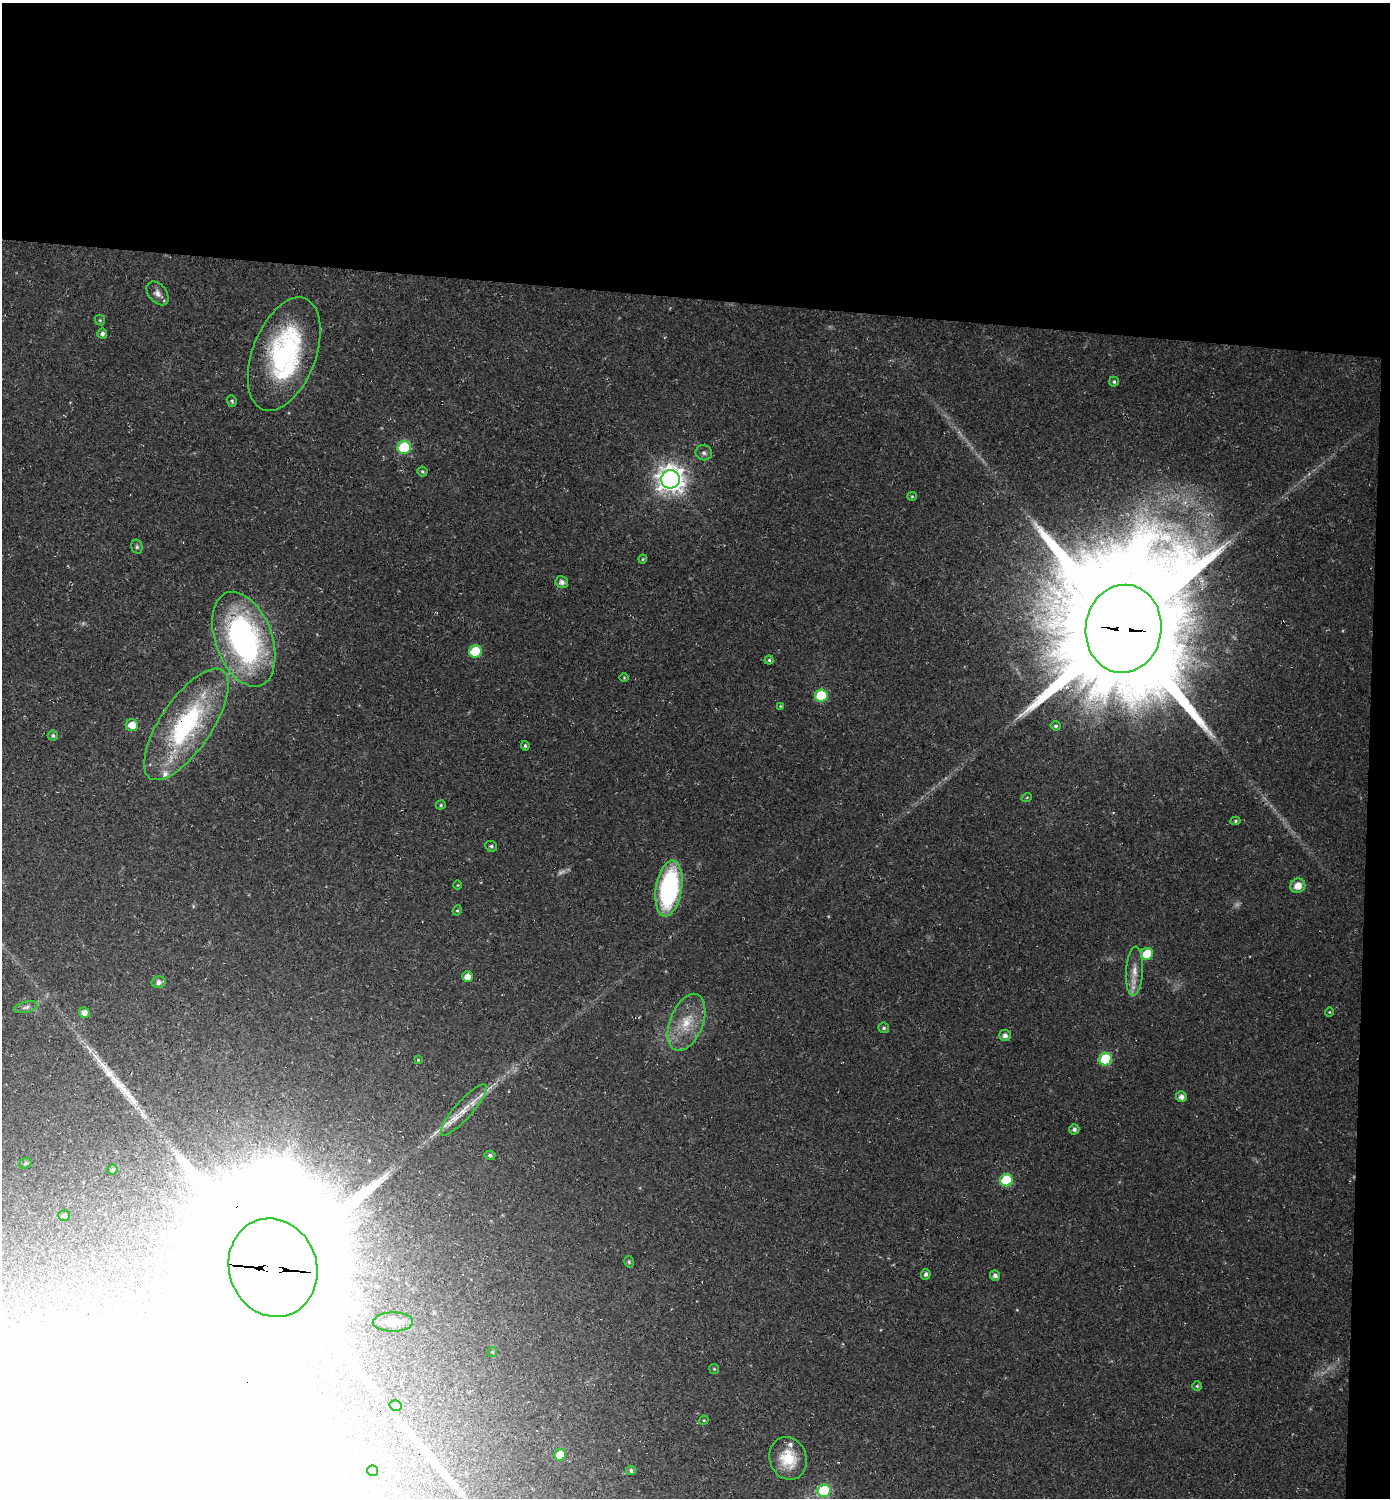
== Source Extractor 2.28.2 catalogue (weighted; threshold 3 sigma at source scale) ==
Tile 3 of 3 x 3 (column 3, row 1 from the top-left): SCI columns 3119-4506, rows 2998-4493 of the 4851 x 4504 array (HDU 1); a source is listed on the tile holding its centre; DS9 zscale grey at full resolution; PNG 1392 x 1500 px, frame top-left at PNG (2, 3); each listed source drawn as its Kron ellipse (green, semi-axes under 4 px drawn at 4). Shown black and unused: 21% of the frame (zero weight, under 3 of 4 exposures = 5% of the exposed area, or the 3 px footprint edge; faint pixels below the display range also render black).
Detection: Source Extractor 2.28.2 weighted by HDU 2 'WHT'; one run over the whole footprint, this tile lists its part. Background 0.0178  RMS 0.0032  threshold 0.0146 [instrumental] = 3 sigma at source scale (4.5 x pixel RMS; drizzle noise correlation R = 1.50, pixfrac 1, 0.0396/0.0396 arcsec/px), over >= 5 px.
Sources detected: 90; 2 too faint to see at this stretch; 12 inside a brighter object's white glare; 4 long thin detections or spike segments (spike, bleed or trail) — neither listed nor drawn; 3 inside a brighter listed object's ellipse — not listed separately; the other 69 listed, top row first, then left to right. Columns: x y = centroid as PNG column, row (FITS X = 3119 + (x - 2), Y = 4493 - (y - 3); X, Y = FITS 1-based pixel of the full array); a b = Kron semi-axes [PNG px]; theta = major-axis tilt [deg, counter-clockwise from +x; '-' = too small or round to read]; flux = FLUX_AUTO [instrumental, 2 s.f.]
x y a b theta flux
158 293 13 9 -50 2
100 320 5 4 - 0.41
102 334 5 5 - 1.1
284 354 59 31 69 54
1114 382 5 5 - 0.63
232 401 6 5 - 0.6
404 447 6 6 - 25
704 453 8 7 - 1.1
422 471 5 5 - 0.52
670 479 9 9 - 390
912 496 5 4 - 0.41
137 547 7 5 -77 0.67
643 559 4 4 - 0.36
562 582 6 6 - 1.4
1123 629 44 38 82 14000
244 639 49 28 -70 92
475 651 6 6 - 15
769 660 4 4 - 0.52
624 678 5 3 - 0.29
821 695 6 6 - 17
780 706 4 3 - 0.27
186 724 65 25 56 52
132 725 6 6 - 5.2
1056 726 5 4 - 0.67
53 736 5 5 - 0.7
525 746 5 4 - 0.57
1027 797 5 3 - 0.31
441 805 5 4 - 0.46
1235 821 5 4 - 0.48
491 846 6 5 - 0.8
458 885 4 3 - 0.28
1298 886 8 7 - 3.7
669 888 28 13 81 52
457 910 5 4 - 0.43
1147 954 6 6 - 11
1134 971 25 8 87 4.2
467 976 5 5 - 2.8
159 982 7 5 13 1.4
26 1007 12 5 13 1.2
84 1012 5 5 - 2.1
1329 1012 4 4 - 0.34
686 1022 30 16 69 10
884 1028 5 5 - 0.65
1005 1035 6 6 - 1.3
1106 1059 6 6 - 23
418 1060 4 4 - 0.3
1181 1097 5 5 - 1.7
464 1110 33 8 49 6.5
1074 1129 5 5 - 0.91
490 1155 5 4 - 0.87
26 1163 6 5 - 0.71
113 1170 5 4 - 0.72
1006 1180 6 6 - 17
64 1216 6 5 - 0.65
629 1262 6 4 -76 0.53
273 1268 50 44 -70 26000
926 1274 5 5 - 1
995 1276 5 5 - 1.2
393 1322 20 9 1 3.6
492 1352 5 4 - 0.39
714 1369 5 5 - 0.44
1197 1386 5 5 - 0.48
396 1405 6 5 - 0.71
704 1420 5 4 - 0.31
560 1455 6 5 - 9
788 1458 22 18 -72 9.5
631 1470 5 4 - 0.84
373 1471 5 5 - 1.9
824 1491 6 6 - 29
Overlapping masked pixels (flux is a lower limit): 3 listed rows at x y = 1123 629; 186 724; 273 1268